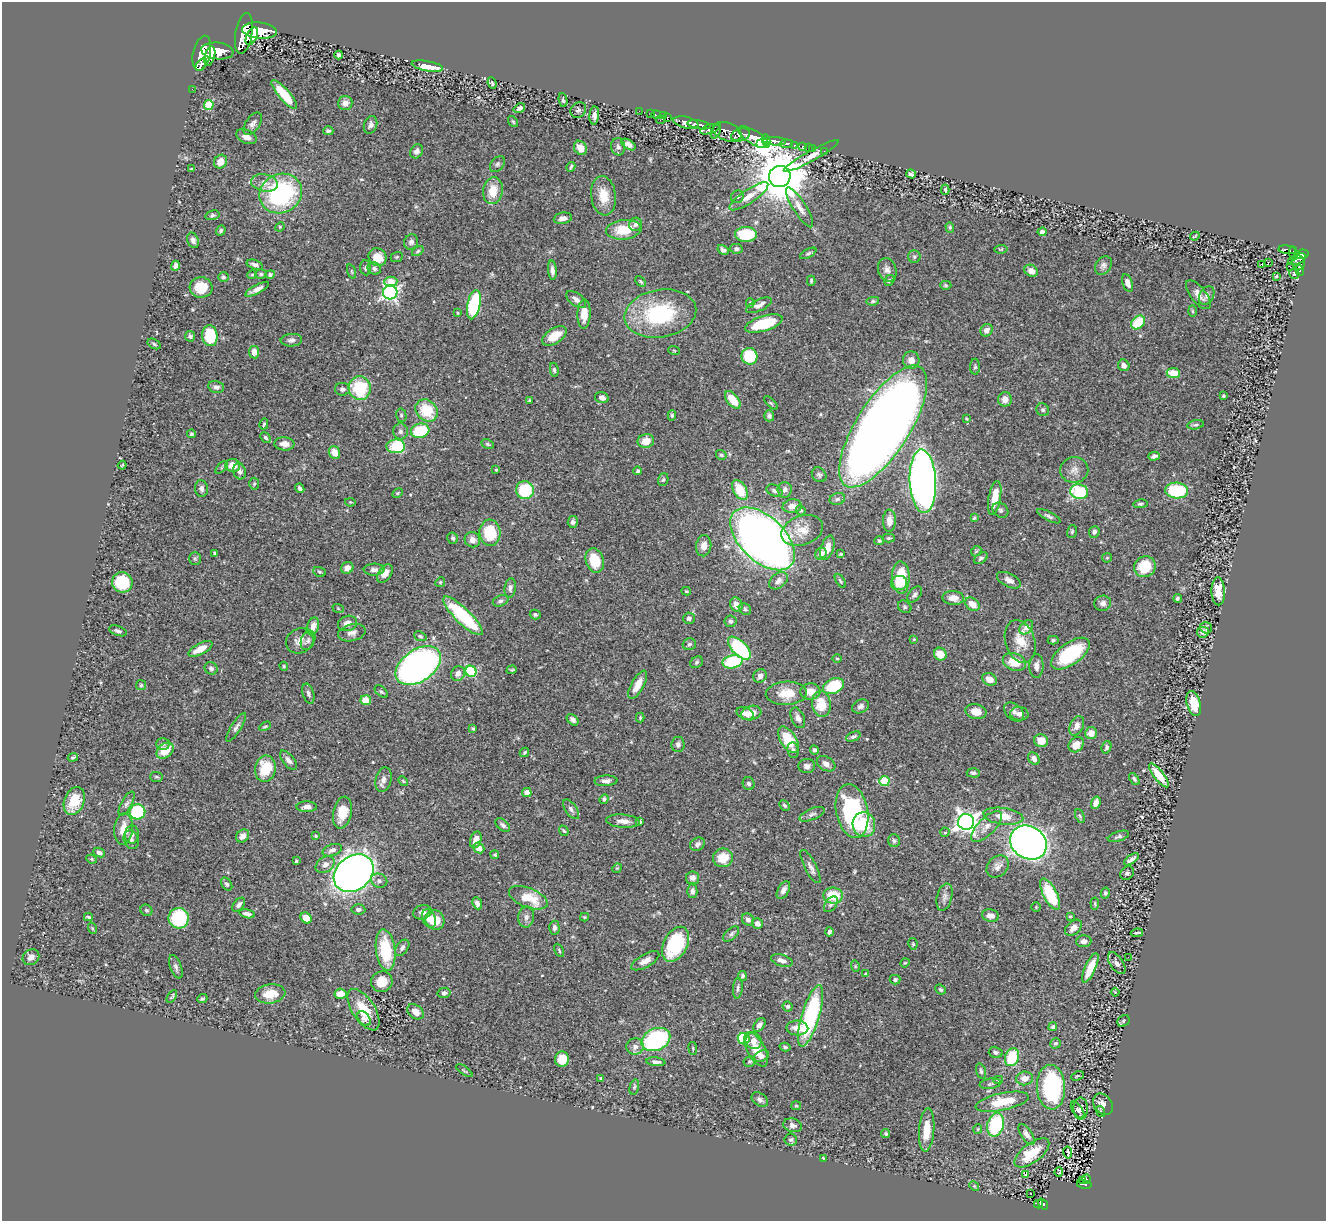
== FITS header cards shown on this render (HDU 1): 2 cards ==
NAXIS1  =                 1324
NAXIS2  =                 1219

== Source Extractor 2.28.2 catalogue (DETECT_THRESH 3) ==
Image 1324 x 1219 px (HDU 1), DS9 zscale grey, 1 PNG px = 1 image px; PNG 1328 x 1223 px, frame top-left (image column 1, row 1219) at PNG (2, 2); each listed source drawn as its Kron ellipse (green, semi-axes under 4 px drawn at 4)
Background 0.601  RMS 0.028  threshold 0.0842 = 3 sigma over >= 5 px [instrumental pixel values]
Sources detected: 524; of the 524, the 500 brightest by FLUX_AUTO listed and drawn (24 fainter detections omitted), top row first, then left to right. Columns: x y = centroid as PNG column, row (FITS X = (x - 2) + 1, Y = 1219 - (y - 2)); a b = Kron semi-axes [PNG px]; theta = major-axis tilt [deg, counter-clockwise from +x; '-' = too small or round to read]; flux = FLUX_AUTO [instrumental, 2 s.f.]
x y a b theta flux
259 31 17 8 -7 2500
244 33 20 8 80 3000
252 36 9 5 64 1000
217 51 16 8 -6 2000
202 53 18 9 77 2100
339 55 4 4 - 5.3
210 56 10 5 74 900
201 64 7 3 49 89
427 66 16 5 -11 32
492 83 6 4 -68 2.6
192 89 2 2 - 5.1
284 95 18 5 -50 53
563 100 7 3 -80 2.8
345 103 7 7 - 13
209 105 5 4 - 63
519 108 6 4 33 5.9
578 110 8 7 - 4.9
639 111 2 2 - 7.4
651 114 2 2 - 8.9
594 115 9 4 85 6.8
656 115 4 2 - 10
664 116 3 3 - 26
667 117 3 3 - 33
661 120 4 2 - 34
513 122 6 4 -54 2.3
686 123 13 5 -14 920
253 124 13 7 56 7.9
370 125 9 6 70 6.9
699 125 12 4 -9 810
710 129 10 4 18 330
328 131 5 4 - 3.5
716 131 8 4 65 260
727 132 15 9 -19 680
741 135 9 6 15 630
246 137 11 6 -23 11
754 137 17 7 -31 1600
766 140 5 3 - 510
774 141 11 4 -4 870
760 143 4 3 - 410
628 144 8 4 -32 7.8
786 144 6 4 4 200
794 146 3 3 - 120
803 146 4 3 - 24
618 147 8 7 - 6.3
580 148 7 6 - 18
808 148 2 2 - 4.9
813 149 2 2 - 4.7
417 151 7 6 - 8.1
824 151 4 3 - 10
811 156 31 5 29 23
221 162 7 6 - 17
497 164 9 6 51 4.7
571 167 5 2 - 2.6
192 169 4 2 - 2.8
911 174 5 4 - 4.9
780 176 11 10 - 12000
264 183 14 8 -10 15
945 190 5 3 - 2.7
493 191 13 10 82 36
281 193 22 19 26 250
604 196 20 12 -83 35
749 196 23 7 34 19
737 197 6 6 - 4
800 207 23 6 -58 15
212 215 7 4 16 3.6
563 218 9 5 11 11
635 224 7 6 - 7.4
280 227 5 4 - 2
950 227 5 4 - 2.7
624 230 18 9 6 51
221 231 5 4 - 3.7
1042 232 4 4 - 10
746 234 11 7 -1 62
1195 236 5 2 - 2.2
193 240 8 5 -67 7.7
411 242 8 6 61 6.5
736 249 6 5 - 4.8
1001 249 6 4 8 2.3
723 250 6 4 -30 4.7
1287 250 9 4 -8 130
418 251 6 4 36 2.7
808 253 9 4 29 3.2
1293 253 7 3 -83 140
1302 254 6 4 10 280
377 257 9 8 - 33
397 257 6 4 22 2.6
914 257 6 6 - 3.9
1297 259 9 5 25 310
1268 263 2 2 - 3700
1298 263 7 6 - 210
1261 264 3 3 - 140
255 265 8 4 -17 6.8
1103 265 10 7 55 7
175 266 5 4 - 6.7
1290 267 2 2 - 8.5
366 268 7 5 -84 3.8
374 269 7 6 - 5.4
552 270 10 4 -85 7.6
887 270 12 9 -70 10
351 271 7 3 -71 2.2
1031 271 7 5 -34 15
1300 271 5 3 - 25
261 274 6 5 - 3.3
270 274 5 4 - 4.9
1294 274 5 5 - 4
252 275 4 4 - 2
1276 276 3 3 - 2
223 277 5 5 - 3.8
889 280 6 4 57 3.5
641 281 6 4 -45 2.4
811 281 5 3 - 3
391 282 6 5 - 31
1127 283 9 5 -70 9.2
946 285 5 4 - 2.7
201 287 11 10 - 35
257 289 13 4 28 10
390 292 7 7 - 530
1198 295 17 7 -52 14
1207 296 10 7 59 6.9
576 299 11 6 -38 8.9
873 301 6 4 9 3.3
750 303 5 4 - 2.6
474 305 15 6 78 150
759 305 14 5 25 12
1192 311 6 4 -88 2
457 313 4 4 - 2.1
584 314 14 6 88 23
660 314 36 24 10 180
1138 322 8 6 43 57
764 324 19 7 17 89
986 330 6 5 - 9.5
190 336 5 5 - 4.2
210 336 10 7 -84 94
554 336 14 7 34 30
291 340 11 6 5 6.8
154 344 7 4 -31 3.3
674 350 6 3 -20 1.9
254 352 6 5 - 14
749 356 8 8 - 74
911 360 8 8 - 16
1124 365 6 5 - 10
975 367 8 5 89 3.3
554 370 7 4 -82 3.7
1173 373 7 5 -9 32
216 387 8 6 -12 7.9
360 388 12 11 - 100
342 389 7 6 - 6.1
1223 396 3 3 - 2.5
602 398 7 5 -14 7.3
1005 399 7 7 - 14
529 400 3 3 - 2.3
733 400 10 5 -50 39
771 403 8 4 -45 2.4
427 410 12 10 -45 65
1043 410 7 6 - 4.5
401 415 7 5 -76 3.5
672 415 5 4 - 2.7
769 416 5 5 - 5.6
967 419 3 2 - 1.9
264 424 5 3 - 2.5
1196 425 8 4 9 4
883 426 70 26 58 3200
400 431 8 7 - 6.5
420 431 9 7 15 83
191 434 4 4 - 3.1
265 437 6 4 -46 3.4
646 441 8 7 - 22
284 444 10 6 -5 13
487 444 6 4 -27 3
396 446 9 7 0 100
334 452 6 5 - 22
721 455 6 5 - 3.7
1154 456 6 4 15 6.1
122 465 4 3 - 2
233 465 7 6 - 23
222 467 8 4 45 2.8
496 470 3 3 - 1.9
1074 470 14 13 - 16
240 471 8 6 -75 6.5
638 471 4 4 - 2.9
819 475 8 6 -44 4.2
663 480 6 5 - 3.3
923 481 32 13 -87 1500
254 484 6 5 - 3
201 488 8 6 -84 7.3
300 488 5 4 - 4.6
525 490 9 8 - 98
740 490 11 6 -60 55
785 490 8 7 - 8.1
774 491 8 5 -27 5.9
1177 491 11 8 -4 120
1079 492 9 7 -8 110
397 493 6 4 28 2.1
995 498 17 6 80 33
837 499 8 6 17 4.9
350 502 5 3 - 2
1140 504 7 4 7 3.8
792 506 9 6 6 11
801 510 5 4 - 3.5
1000 510 9 6 -38 4.9
1049 516 13 4 -28 5.4
974 518 4 3 - 2.1
889 521 11 6 88 14
573 522 6 5 - 5.7
802 530 21 14 20 30
1072 531 6 5 - 2.8
1094 532 6 5 - 6.6
490 533 13 10 -86 66
453 538 6 5 - 4.7
889 538 6 4 2 2.8
763 539 39 22 -44 1900
472 540 8 7 - 11
879 541 5 4 - 3.9
704 546 10 7 81 15
827 548 12 6 72 20
976 551 6 4 44 2.6
215 553 3 2 - 2.4
821 554 6 5 - 12
841 554 4 3 - 2.3
195 558 6 5 - 3.5
981 558 7 5 35 4.3
1107 558 5 4 - 2.1
595 561 12 9 -72 44
1145 567 11 10 - 59
347 568 6 5 - 13
374 570 10 6 2 6.9
319 572 6 4 -20 2.9
385 574 10 6 53 14
901 577 16 9 -88 82
1009 580 13 6 -26 11
778 581 10 7 40 10
840 581 8 4 -58 2.8
122 582 10 10 - 94
440 582 5 4 - 2.4
899 583 8 7 - 32
510 588 10 5 83 5.6
686 591 4 3 - 2.2
1218 591 14 7 -89 28
915 594 9 5 50 5.4
953 598 11 7 -2 19
1178 598 4 3 - 3.1
501 601 8 5 21 4.8
1103 603 8 7 - 9.8
972 604 8 6 -39 24
736 605 7 6 - 14
905 607 7 5 -34 3.5
338 608 6 3 -20 1.9
745 609 6 5 - 4.3
535 614 5 5 - 3.6
463 616 26 7 -44 140
689 618 6 5 - 5.6
730 621 6 6 - 4.1
347 623 10 7 17 14
313 626 9 6 72 15
1026 627 8 5 47 22
1206 628 6 5 - 4.9
118 631 9 4 -20 5.2
1203 632 6 5 - 8.7
352 633 14 8 13 10
420 636 6 4 -22 3.1
914 639 4 4 - 1.8
308 640 10 7 68 7
1053 640 5 4 - 3.2
300 641 14 12 29 17
1020 641 22 14 -72 37
689 644 7 6 - 3.8
739 648 14 7 -46 170
200 649 13 5 28 25
940 654 6 6 - 28
1070 654 22 11 36 130
837 659 5 3 - 1.9
697 662 7 5 36 3.8
733 662 10 6 12 110
1014 662 12 8 -21 39
284 666 4 4 - 2
418 666 25 16 35 860
1036 666 12 7 88 11
211 668 7 6 - 6.7
512 670 5 4 - 1.9
471 671 6 5 - 160
458 673 8 6 50 12
760 676 7 6 - 8.4
989 679 8 6 -31 17
141 685 5 5 - 2.7
638 685 16 6 61 22
833 686 11 7 23 100
810 691 10 8 3 18
381 692 8 5 -44 3.4
308 693 10 5 -73 6
786 693 20 11 3 41
366 700 5 5 - 27
1194 703 13 7 -74 31
821 704 13 9 -82 50
861 706 9 6 28 7
976 712 10 7 -11 20
1014 712 11 8 -41 8.3
745 713 9 6 -24 9.3
751 713 10 7 16 22
1019 714 9 7 -4 9.3
640 718 5 4 - 2.1
798 718 11 6 -66 9.6
573 720 7 4 -42 5.9
265 726 6 3 29 2.2
1077 726 10 6 66 11
236 727 16 5 58 7.4
473 728 4 3 - 2.9
1091 733 6 6 - 17
853 736 7 4 22 5
788 740 15 8 -57 69
1041 741 7 6 - 25
163 744 7 5 -1 4.1
678 744 7 6 - 6.3
1076 745 8 7 - 20
1106 747 6 4 71 4.7
793 750 8 5 -82 4.7
814 750 5 4 - 4.3
165 751 9 7 39 36
524 752 5 3 - 2.6
73 757 5 3 - 2.8
1034 759 6 5 - 9.9
288 760 11 5 -51 8.3
826 764 10 6 -29 9.9
807 766 8 7 - 8.7
265 769 13 10 81 59
973 773 6 5 - 4.2
1159 775 14 5 -52 36
157 777 6 5 - 3.1
1134 779 7 4 -52 3.8
383 780 12 8 76 11
403 781 6 3 -45 2.4
606 781 11 5 2 8.2
884 781 5 5 - 89
749 784 6 6 - 4.8
527 793 5 4 - 15
604 799 5 4 - 3.7
74 801 14 10 68 50
1096 803 6 4 72 12
127 804 13 5 61 6.4
785 805 6 4 -46 3
307 807 10 5 0 9.5
571 809 11 5 -54 7
852 811 27 16 -79 200
137 812 8 8 - 120
342 812 16 9 78 43
812 814 13 5 22 7.1
1003 816 20 8 -7 26
1080 816 7 4 -69 2.8
623 821 17 6 -4 13
639 822 4 3 - 3.8
966 822 8 8 - 1200
503 825 8 5 -39 5.6
864 825 12 11 - 57
986 827 20 8 45 18
124 829 16 9 85 27
564 831 5 3 - 3
945 832 5 4 - 3.4
132 834 9 7 88 7
243 836 7 6 - 13
316 836 3 2 - 1.9
1118 836 11 5 18 5.3
131 840 9 7 -71 7.4
476 840 8 5 71 19
894 841 6 6 - 3.9
1028 843 19 16 -33 1500
697 844 8 6 33 6.3
479 848 6 5 - 16
332 850 10 5 18 7.8
99 853 6 4 -24 5.2
495 855 4 4 - 2.6
723 858 10 9 - 37
92 859 5 4 - 2.5
1131 859 8 3 35 7.3
296 861 3 3 - 2.2
325 865 10 7 34 11
810 866 18 6 -63 9.4
998 866 12 9 46 11
617 868 5 4 - 1.9
354 873 22 17 39 1700
1127 873 7 6 - 4.9
693 878 7 6 - 9.9
379 881 8 7 - 6.8
227 884 7 5 -57 3.7
783 890 10 5 61 8.5
692 891 6 5 - 8.1
1105 893 5 4 - 3.8
1050 894 17 7 -63 91
833 895 9 8 - 49
944 897 14 7 76 8.6
528 898 20 9 -21 53
477 903 6 4 -66 9.1
831 904 9 5 53 4.9
1095 904 6 4 -84 2.6
239 905 8 5 50 5.8
1036 907 4 4 - 2
358 909 7 5 -5 6.6
146 910 6 5 - 3.5
422 912 9 7 15 9.1
247 914 8 4 -13 7.2
990 916 8 6 -12 12
1070 916 4 3 - 1.8
88 917 4 3 - 2.4
526 917 10 8 82 8.4
584 917 4 4 - 2
179 918 10 10 - 130
306 918 6 5 - 22
429 919 9 6 -69 15
435 920 10 9 - 37
748 920 7 5 -49 7.1
757 923 5 5 - 9.1
92 928 6 3 -72 2.1
554 928 7 5 -89 6.7
1073 928 10 6 42 11
829 932 4 3 - 4.7
1137 933 6 2 8 2.8
731 934 9 5 42 5.2
1084 941 7 6 - 9.3
676 944 19 12 62 120
913 944 6 4 -77 2.3
402 948 9 5 53 5.6
386 950 21 9 -82 94
559 950 7 3 -64 2.7
31 957 9 7 40 8.4
1128 957 3 2 - 1.8
645 961 16 6 29 12
782 961 11 5 -17 8.7
905 963 5 4 - 2.2
1117 963 12 6 -56 8.6
855 966 5 3 - 1.9
176 967 12 5 -70 6.5
1090 968 16 5 66 37
866 974 4 4 - 2.9
742 976 5 4 - 4.4
895 980 5 5 - 3.8
382 982 11 10 - 29
738 988 10 5 84 5
941 990 5 4 - 3.4
1115 992 4 3 - 1.7
444 993 6 5 - 5.5
270 994 15 9 8 33
341 994 6 5 - 24
172 997 7 3 56 3.3
202 999 5 4 - 3.5
788 1006 5 5 - 3.6
364 1010 23 11 -57 47
415 1012 9 6 -38 14
810 1016 32 9 73 230
364 1019 8 5 -51 6.1
1123 1021 6 5 - 3.1
759 1025 8 5 53 7.3
1053 1027 5 4 - 4.4
797 1028 11 7 -2 17
656 1039 15 11 25 260
744 1039 6 5 - 80
754 1041 8 8 - 16
1056 1043 5 5 - 3.3
635 1047 8 8 - 10
785 1047 5 3 - 3.5
693 1048 6 3 -82 2
756 1049 19 9 -61 37
996 1052 7 5 -15 4.4
761 1056 8 5 28 5.7
1012 1057 9 7 69 78
562 1059 8 7 - 32
749 1061 6 5 - 3.2
656 1062 10 4 -6 7.1
464 1071 9 3 -36 2.1
981 1071 8 4 -73 3.7
1078 1076 6 4 25 2.9
601 1078 3 3 - 2.6
1025 1078 8 7 - 16
998 1080 5 4 - 2.5
990 1084 10 5 8 4.6
634 1087 8 4 76 2.9
1051 1087 22 14 -87 240
760 1100 9 6 -35 6.1
1002 1102 27 8 12 57
1103 1104 11 9 -54 16
796 1106 5 4 - 2.4
1081 1109 11 7 -89 9.1
1078 1110 9 5 -56 6.7
1100 1112 5 3 - 1.8
793 1125 9 6 -12 7.5
996 1125 12 8 76 140
978 1129 5 4 - 2.2
927 1130 21 7 85 36
886 1134 4 4 - 3.3
1026 1134 12 5 -55 10
791 1140 6 6 - 4.8
1032 1153 20 9 37 54
1068 1153 6 3 -80 59
823 1158 3 3 - 1.8
1059 1172 5 2 - 1.9
1026 1174 3 3 - 23
1086 1179 4 3 - 21
1083 1181 4 3 - 19
1084 1184 7 3 -11 110
974 1186 5 4 - 2.5
1031 1194 2 2 - 1.8
1038 1204 4 3 - 30
1043 1204 6 4 -51 67
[24 fainter detections neither listed nor drawn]